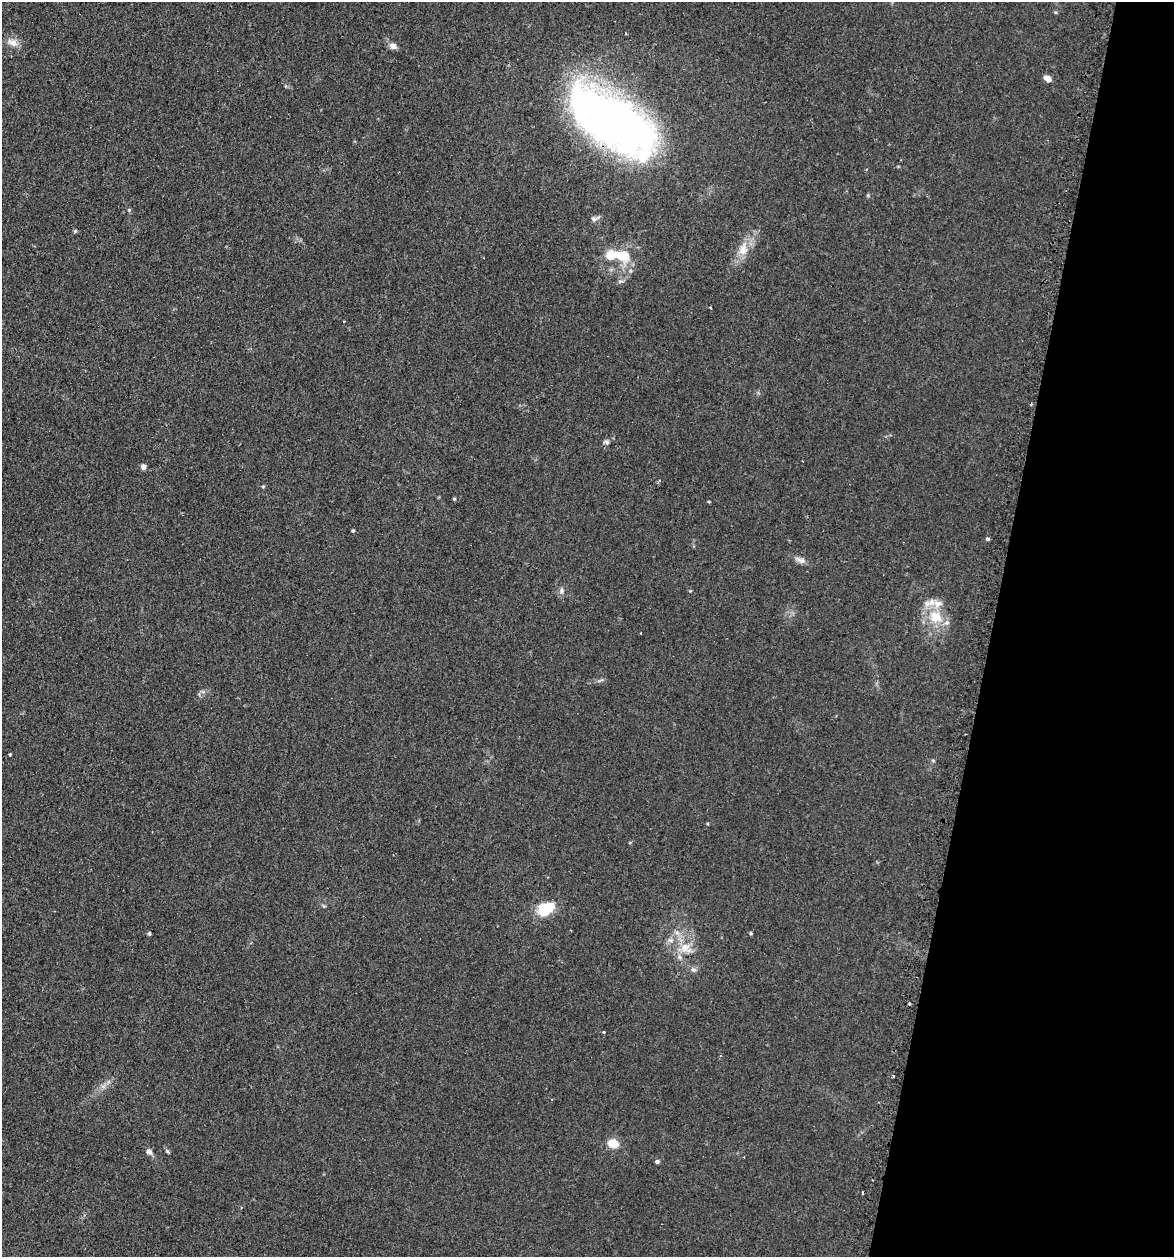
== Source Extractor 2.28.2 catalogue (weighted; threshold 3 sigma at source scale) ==
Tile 8 of 4 x 4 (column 4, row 2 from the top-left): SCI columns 3782-4953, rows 2536-3790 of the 5097 x 5069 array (HDU 1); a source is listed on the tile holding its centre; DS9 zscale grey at full resolution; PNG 1176 x 1259 px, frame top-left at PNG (2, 2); no overlay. Shown black and unused: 16% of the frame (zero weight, under 2 of 3 exposures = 3% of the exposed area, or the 3 px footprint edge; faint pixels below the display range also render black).
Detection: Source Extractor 2.28.2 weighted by HDU 2 'WHT'; one run over the whole footprint, this tile lists its part. Background 0.0402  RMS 0.0056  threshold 0.025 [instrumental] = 3 sigma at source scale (4.5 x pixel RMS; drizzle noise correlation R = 1.50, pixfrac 1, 0.05/0.05 arcsec/px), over >= 5 px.
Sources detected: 45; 2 inside a brighter object's white glare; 2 cosmic-ray / hot-pixel residue — not listed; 3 inside a brighter listed object's ellipse — not listed separately; the other 38 listed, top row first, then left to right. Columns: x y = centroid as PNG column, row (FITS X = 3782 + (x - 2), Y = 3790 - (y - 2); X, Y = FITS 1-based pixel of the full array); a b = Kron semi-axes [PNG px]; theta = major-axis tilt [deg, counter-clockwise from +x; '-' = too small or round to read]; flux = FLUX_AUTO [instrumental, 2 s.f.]
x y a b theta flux
626 33 3 3 - 0.52
12 42 16 9 -26 4.4
393 46 7 7 - 3.3
1047 79 8 6 -31 3.6
613 123 57 33 -48 360
129 210 6 5 - 0.81
594 219 11 7 13 1.9
75 231 6 4 45 0.69
743 249 18 12 79 7.8
622 255 20 12 -9 15
620 281 9 4 13 1.1
710 307 3 2 - 0.51
344 321 3 2 - 0.51
606 442 8 5 -26 1.2
143 467 6 5 - 2.5
263 486 5 4 - 0.59
454 499 4 3 - 0.62
353 531 3 3 - 0.85
987 539 4 4 - 0.99
800 560 15 7 -21 2.9
562 591 10 6 81 2
690 591 4 3 - 0.49
935 617 21 19 -34 16
9 754 3 3 - 0.69
324 906 6 4 -43 0.7
545 909 16 11 25 21
149 933 4 3 - 1.1
751 933 4 4 - 0.66
670 940 8 5 -24 1.7
685 947 14 14 - 8.9
693 970 8 5 -20 1.5
909 1003 3 2 - 1.3
893 1076 3 3 - 1.7
103 1086 7 4 -18 1.3
613 1144 11 9 -12 7.2
167 1151 6 4 -61 0.88
149 1152 7 6 - 2.7
657 1161 4 4 - 1.6
Overlapping masked pixels (flux is a lower limit): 1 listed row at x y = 613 123